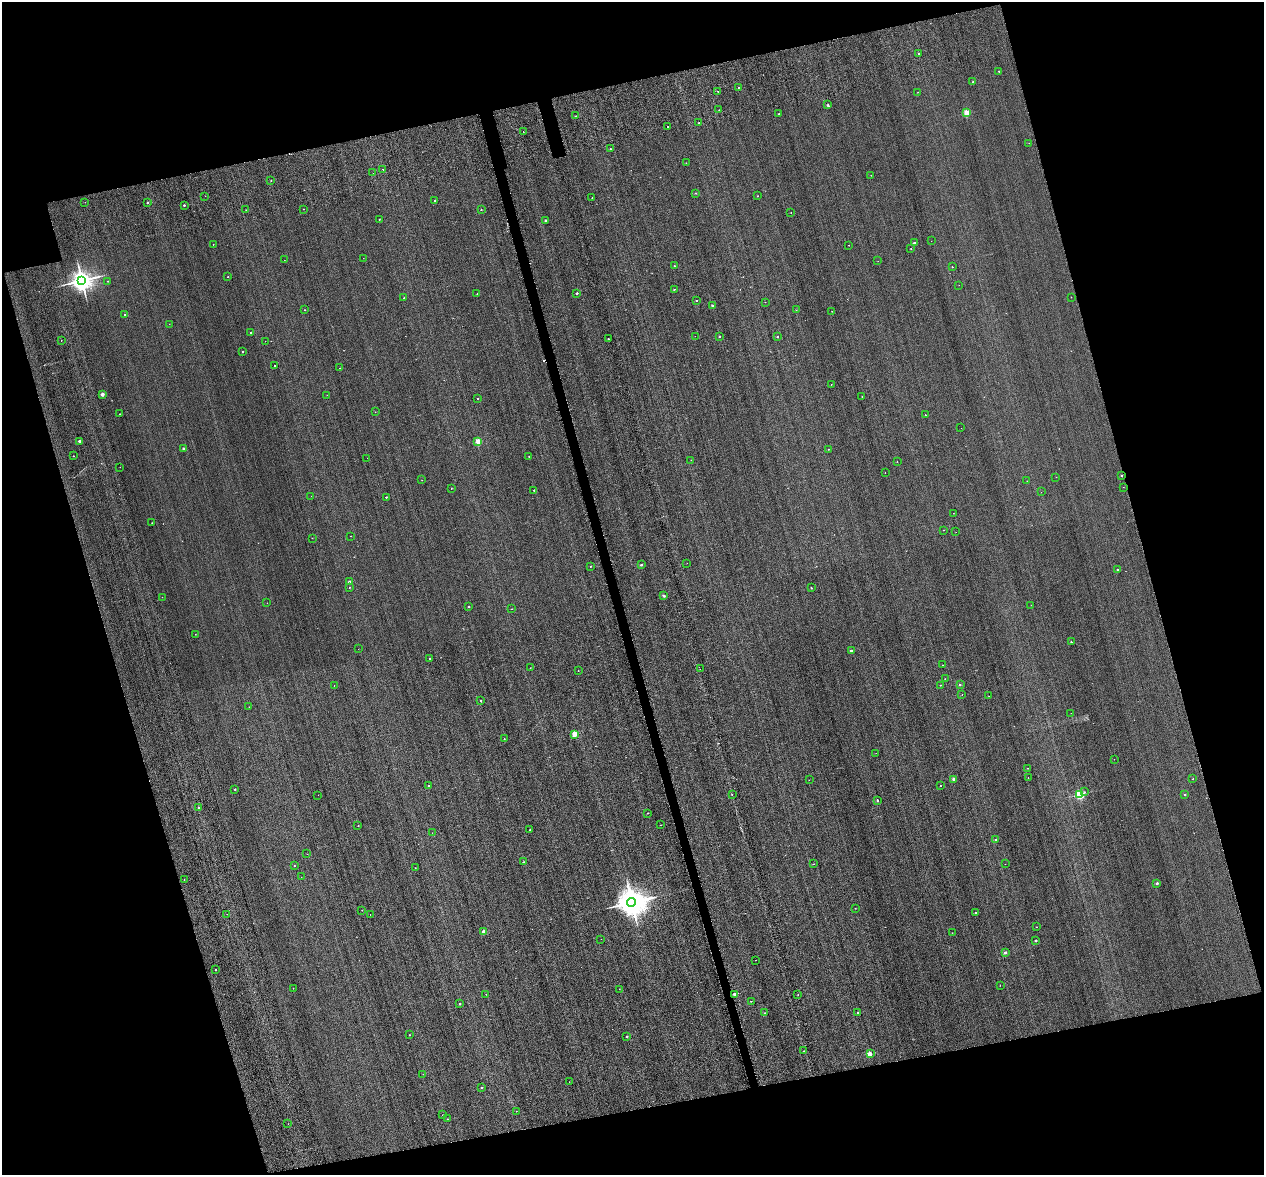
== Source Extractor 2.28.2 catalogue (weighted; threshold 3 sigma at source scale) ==
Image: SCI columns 69-5113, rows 492-5180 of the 5399 x 5373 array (HDU 1 of 3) = the unmasked area's bounding box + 8 px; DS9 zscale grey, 4 x 4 block average (1 PNG px = mean of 4 x 4 image px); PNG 1266 x 1177 px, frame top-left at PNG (2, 2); each listed source drawn as its Kron ellipse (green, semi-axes under 4 px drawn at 4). Shown black and unused: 31% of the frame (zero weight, under 2 of 3 exposures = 12% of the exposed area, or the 3 px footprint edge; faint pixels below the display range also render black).
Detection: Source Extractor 2.28.2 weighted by HDU 2 'WHT'. Background 0.287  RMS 3.4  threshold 15.4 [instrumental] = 3 sigma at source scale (4.5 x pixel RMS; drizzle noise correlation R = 1.50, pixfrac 1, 0.05/0.05 arcsec/px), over >= 5 px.
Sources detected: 218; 4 too faint to see at this stretch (4 x 4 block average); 6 cosmic-ray / hot-pixel residue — neither listed nor drawn; the other 208 listed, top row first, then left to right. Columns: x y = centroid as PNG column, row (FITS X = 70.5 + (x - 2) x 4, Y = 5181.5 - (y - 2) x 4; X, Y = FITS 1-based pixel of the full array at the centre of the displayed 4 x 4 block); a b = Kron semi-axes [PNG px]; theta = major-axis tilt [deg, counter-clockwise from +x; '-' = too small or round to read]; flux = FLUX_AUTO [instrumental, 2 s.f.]
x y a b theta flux
919 54 2 2 - 8.6e+02
999 71 2 2 - 1.9e+03
973 82 2 2 - 1.9e+03
738 87 2 2 - 1.2e+03
718 91 2 2 - 5.1e+03
918 92 2 2 - 3.4e+02
828 105 2 2 - 5.0e+03
719 110 2 2 - 1.0e+03
779 113 2 2 - 2.6e+03
966 113 2 2 - 8.4e+04
576 116 2 2 - 1.7e+03
699 123 2 2 - 8.1e+02
668 127 2 2 - 4.4e+03
523 132 2 2 - 4.3e+03
1029 143 2 2 - 4.5e+02
610 149 2 2 - 2.3e+03
686 163 2 2 - 8.7e+02
383 169 2 2 - 1.8e+03
373 173 2 2 - 4.3e+02
871 175 2 2 - 8.7e+02
271 181 2 2 - 1.1e+03
696 193 2 2 - 2.0e+03
205 196 2 2 - 5.8e+02
758 196 2 2 - 2.0e+03
592 197 2 2 - 2.0e+03
434 200 2 2 - 2.6e+03
85 202 2 2 - 3.0e+02
147 202 2 2 - 4.0e+03
184 205 2 2 - 4.3e+03
303 209 2 2 - 5.1e+02
246 210 2 2 - 3.8e+02
481 210 2 2 - 1.4e+03
791 213 2 2 - 7.6e+02
379 219 2 2 - 1.7e+03
546 220 2 2 - 5.9e+03
931 241 2 2 - 3.5e+02
914 243 2 2 - 9.8e+03
213 244 2 2 - 3.8e+02
849 245 2 2 - 1.2e+03
911 249 2 2 - 6.9e+02
363 258 2 2 - 3.8e+02
284 260 2 2 - 3.1e+02
878 261 2 2 - 2.6e+02
674 266 2 2 - 6.4e+02
952 267 2 2 - 1.4e+03
228 277 2 2 - 6.5e+02
82 280 3 3 - 1.9e+06
108 281 2 2 - 8.5e+02
959 285 2 2 - 2.9e+02
674 289 2 2 - 2.3e+03
577 293 2 2 - 5.2e+03
477 294 2 2 - 1.3e+03
1071 297 2 2 - 4.8e+02
404 298 2 2 - 3.4e+03
697 300 2 2 - 1.2e+03
765 302 2 2 - 4.6e+02
713 306 2 2 - 9.8e+03
304 310 2 2 - 1.2e+03
796 310 2 2 - 6.6e+02
832 311 2 2 - 5.9e+02
124 314 2 2 - 1.4e+03
169 324 2 2 - 4.7e+02
251 333 2 2 - 7.1e+03
695 336 2 2 - 2.6e+02
719 336 2 2 - 3.2e+03
778 337 2 2 - 2.1e+03
608 339 2 2 - 1.6e+03
61 340 2 2 - 8.6e+02
265 341 2 2 - 2.1e+02
242 352 2 2 - 3.2e+03
275 365 2 2 - 9.3e+02
339 368 2 2 - 6.5e+02
831 384 2 2 - 7.4e+02
102 394 2 2 - 1.9e+04
327 395 2 2 - 3.5e+02
862 396 2 2 - 1.0e+03
477 399 2 2 - 1.1e+03
375 412 2 2 - 2.8e+02
120 414 2 2 - 8.8e+02
925 415 2 2 - 5.2e+02
961 428 2 2 - 2.9e+02
79 441 2 2 - 6.6e+03
478 441 2 2 - 5.8e+04
184 449 2 2 - 8.5e+03
828 449 2 2 - 1.3e+03
73 456 2 2 - 1.6e+03
529 456 2 2 - 1.7e+03
367 458 2 2 - 1.0e+03
691 460 2 2 - 4.3e+02
897 462 2 2 - 6.3e+02
120 467 2 2 - 2.8e+02
885 472 2 2 - 8.2e+02
1122 475 2 2 - 2.3e+03
1056 477 2 2 - 3.6e+02
422 480 2 2 - 3.4e+02
1027 481 2 2 - 2.6e+02
1123 487 2 2 - 2.8e+02
451 488 2 2 - 9.9e+02
534 490 2 2 - 4.2e+03
1041 492 2 2 - 3.1e+02
311 496 2 2 - 4.3e+02
386 497 2 2 - 3.7e+03
953 513 2 2 - 4.1e+02
152 523 2 2 - 7.6e+02
944 530 2 2 - 6.2e+02
956 532 2 2 - 2.7e+02
350 536 2 2 - 5.9e+02
312 538 2 2 - 7.7e+02
687 563 2 2 - 3.1e+02
641 565 2 2 - 7.7e+03
590 566 2 2 - 1.8e+03
1118 569 2 2 - 3.1e+03
349 582 2 2 - 1.2e+04
349 587 2 2 - 1.3e+03
811 588 2 2 - 2.4e+03
664 596 2 2 - 7.3e+03
162 597 2 2 - 2.3e+02
267 603 2 2 - 2.5e+02
1031 605 2 2 - 4.6e+02
468 607 2 2 - 2.2e+03
511 609 2 2 - 9.0e+02
195 634 2 2 - 6.6e+02
1071 642 2 2 - 3.1e+03
358 649 2 2 - 2.7e+02
851 651 2 2 - 8.7e+03
430 659 2 2 - 1.3e+03
943 665 2 2 - 3.8e+02
530 668 2 2 - 7.6e+02
700 669 2 2 - 3.4e+02
578 671 2 2 - 4.7e+02
945 679 2 2 - 1.1e+03
334 685 2 2 - 4.1e+02
940 685 2 2 - 6.0e+02
960 685 2 2 - 2.9e+03
962 695 2 2 - 4.1e+02
989 696 2 2 - 5.0e+02
481 701 2 2 - 4.6e+03
249 707 2 2 - 4.1e+02
1071 713 2 2 - 3.1e+02
574 734 2 2 - 5.5e+04
504 739 2 2 - 1.4e+03
876 753 2 2 - 3.2e+02
1114 759 2 2 - 2.9e+02
1028 768 2 2 - 9.2e+02
1028 778 2 2 - 5.4e+02
954 779 2 2 - 1.7e+04
1193 779 2 2 - 9.0e+02
809 780 2 2 - 4.5e+02
428 786 2 2 - 4.2e+03
940 786 2 2 - 1.4e+03
235 789 2 2 - 2.4e+03
1084 792 2 2 - 5.7e+02
1080 794 2 2 - 2.0e+05
1185 794 2 2 - 3.0e+03
318 795 2 2 - 6.7e+02
732 795 2 2 - 1.1e+03
877 800 2 2 - 2.3e+03
199 807 2 2 - 9.8e+02
648 813 2 2 - 1.2e+03
661 825 2 2 - 9.0e+02
358 826 2 2 - 1.1e+03
529 830 2 2 - 1.7e+03
432 833 2 2 - 3.4e+02
996 839 2 2 - 6.4e+03
307 854 2 2 - 3.0e+02
523 862 2 2 - 1.6e+03
813 864 2 2 - 1.1e+03
1005 864 2 2 - 2.7e+02
294 866 2 2 - 1.8e+03
415 868 2 2 - 4.1e+02
301 877 2 2 - 2.2e+02
184 880 2 2 - 4.9e+02
1157 883 2 2 - 6.2e+03
631 902 4 4 - 4.1e+06
855 908 2 2 - 5.1e+02
362 910 2 2 - 4.0e+02
975 913 2 2 - 1.3e+03
227 914 2 2 - 4.4e+02
370 915 2 2 - 4.4e+02
1036 927 2 2 - 8.4e+02
484 932 2 2 - 2.9e+04
952 933 2 2 - 6.8e+02
601 939 2 2 - 3.1e+02
1036 940 2 2 - 5.5e+03
1005 952 2 2 - 9.4e+03
756 960 2 2 - 1.0e+03
215 970 2 2 - 1.7e+03
1000 985 2 2 - 4.1e+02
293 988 2 2 - 3.5e+02
619 989 2 2 - 7.6e+02
486 994 2 2 - 1.0e+03
735 994 2 2 - 1.6e+04
798 995 2 2 - 1.4e+03
751 1001 2 2 - 9.4e+02
460 1004 2 2 - 3.8e+03
858 1012 2 2 - 2.1e+03
764 1013 2 2 - 1.7e+03
409 1035 2 2 - 1.5e+03
627 1037 2 2 - 2.8e+03
804 1051 2 2 - 2.0e+03
870 1054 2 2 - 3.3e+04
423 1074 2 2 - 3.8e+02
569 1082 2 2 - 5.0e+02
481 1088 2 2 - 1.9e+03
516 1111 2 2 - 4.2e+02
442 1115 2 2 - 3.0e+02
448 1119 2 2 - 5.8e+02
288 1124 2 2 - 3.1e+02
Diffuse or blended objects may show on this block-average render without a row.